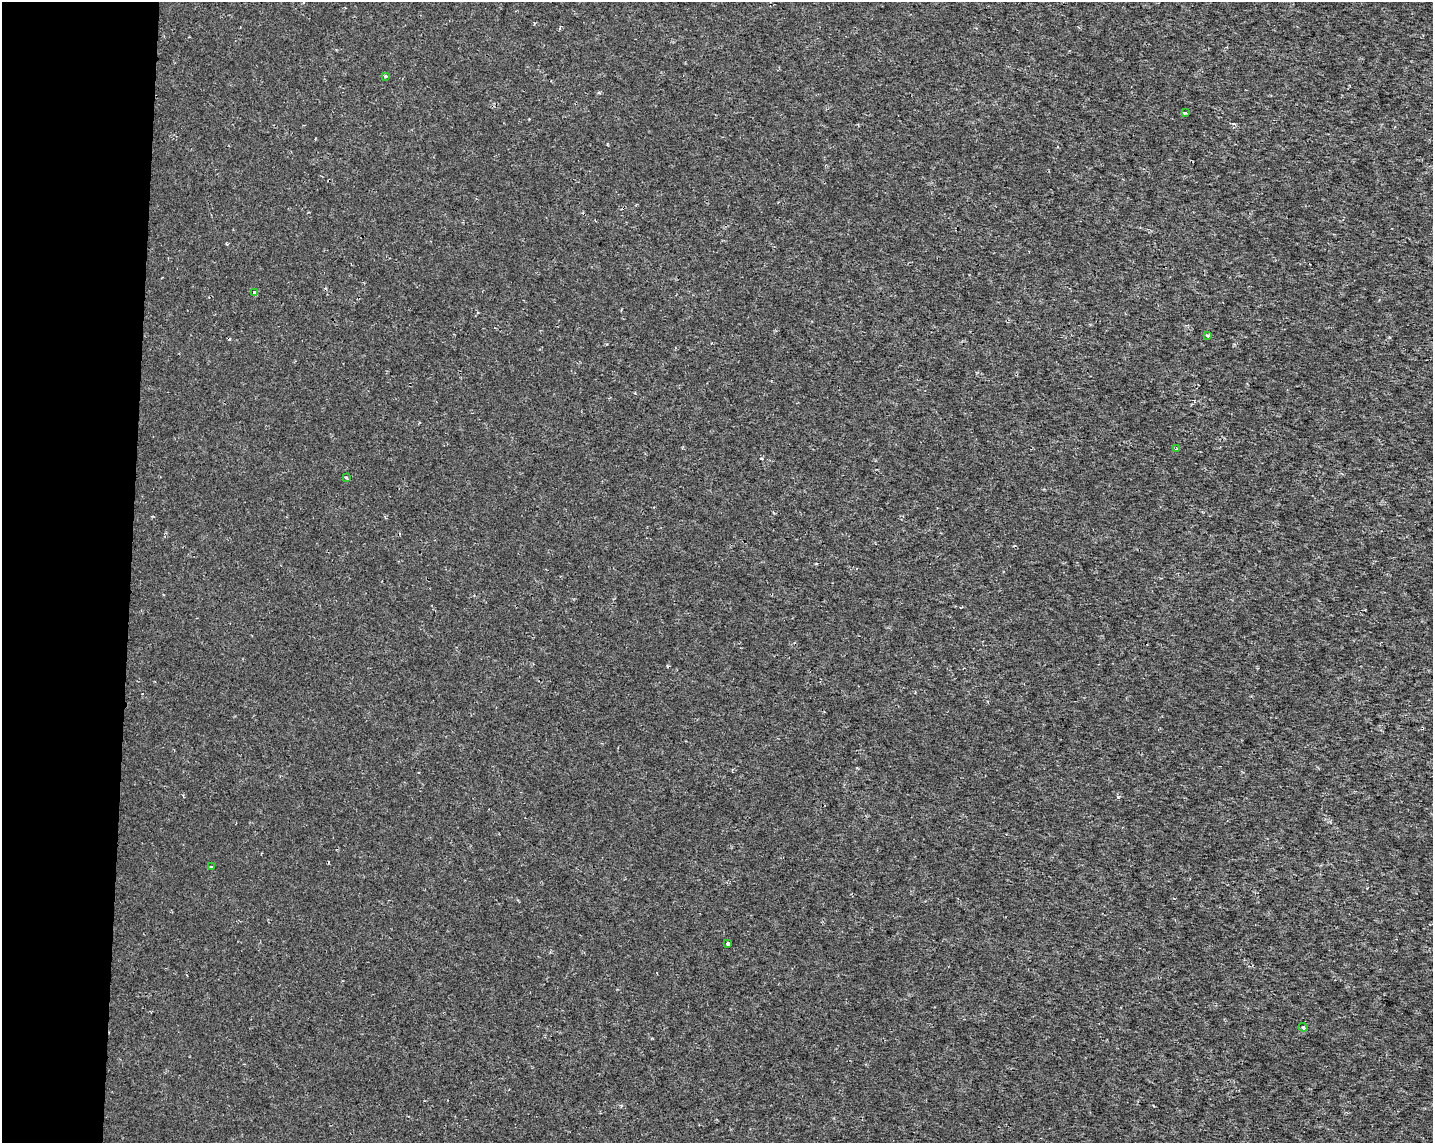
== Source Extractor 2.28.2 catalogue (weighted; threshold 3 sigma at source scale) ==
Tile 4 of 3 x 4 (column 1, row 2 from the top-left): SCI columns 227-1657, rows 2289-3429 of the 4801 x 4569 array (HDU 1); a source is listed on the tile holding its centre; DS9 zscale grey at full resolution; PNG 1435 x 1145 px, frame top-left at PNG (2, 2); each listed source drawn as its Kron ellipse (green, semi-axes under 4 px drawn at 4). Shown black and unused: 9% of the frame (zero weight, under 2 of 3 exposures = <1% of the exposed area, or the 3 px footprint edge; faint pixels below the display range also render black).
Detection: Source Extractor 2.28.2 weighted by HDU 2 'WHT'; one run over the whole footprint, this tile lists its part. Background 1.43e-04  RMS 0.0016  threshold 0.00703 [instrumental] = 3 sigma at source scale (4.5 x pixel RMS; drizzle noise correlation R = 1.50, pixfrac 1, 0.0396/0.0396 arcsec/px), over >= 5 px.
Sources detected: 11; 2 cosmic-ray / hot-pixel residue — neither listed nor drawn; the other 9 listed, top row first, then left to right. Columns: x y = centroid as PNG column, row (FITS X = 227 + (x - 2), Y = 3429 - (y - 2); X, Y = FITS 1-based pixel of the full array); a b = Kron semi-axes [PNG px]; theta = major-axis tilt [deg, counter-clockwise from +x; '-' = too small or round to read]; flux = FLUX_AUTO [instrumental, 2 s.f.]
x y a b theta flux
385 76 3 3 - 0.42
1185 113 3 3 - 0.26
255 293 4 3 - 3
1207 335 4 3 - 0.37
1176 449 4 3 - 0.15
346 478 3 3 - 0.31
211 866 4 2 - 0.14
728 943 3 3 - 0.61
1303 1027 5 4 - 0.28